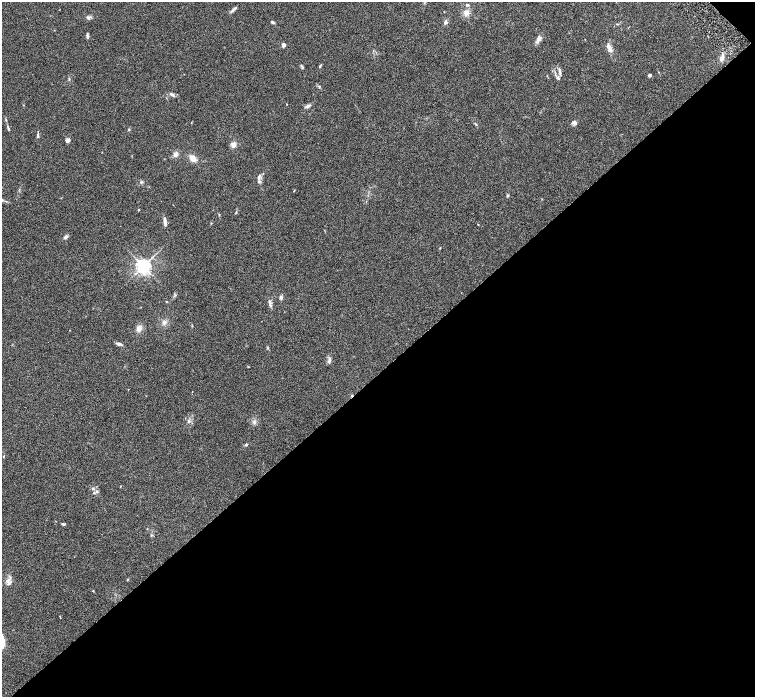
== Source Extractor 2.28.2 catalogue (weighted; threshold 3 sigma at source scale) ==
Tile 12 of 4 x 4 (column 4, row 3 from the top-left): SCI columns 4521-6026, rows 1695-3084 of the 6028 x 6026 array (HDU 1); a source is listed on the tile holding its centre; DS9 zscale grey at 2 x 2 block average (1 PNG px = mean of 2 x 2 image px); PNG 757 x 699 px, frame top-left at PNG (2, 2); no overlay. Shown black and unused: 47% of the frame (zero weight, under 3 of 6 exposures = <1% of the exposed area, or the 3 px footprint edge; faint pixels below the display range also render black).
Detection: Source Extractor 2.28.2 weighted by HDU 2 'WHT'; one run over the whole footprint, this tile lists its part. Background 0.0444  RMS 0.0034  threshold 0.0139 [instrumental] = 3 sigma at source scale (4.09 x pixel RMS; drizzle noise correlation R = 1.36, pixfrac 0.8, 0.05/0.05 arcsec/px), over >= 5 px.
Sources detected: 67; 1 cosmic-ray / hot-pixel residue — not listed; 2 inside a brighter listed object's ellipse — not listed separately; the other 64 listed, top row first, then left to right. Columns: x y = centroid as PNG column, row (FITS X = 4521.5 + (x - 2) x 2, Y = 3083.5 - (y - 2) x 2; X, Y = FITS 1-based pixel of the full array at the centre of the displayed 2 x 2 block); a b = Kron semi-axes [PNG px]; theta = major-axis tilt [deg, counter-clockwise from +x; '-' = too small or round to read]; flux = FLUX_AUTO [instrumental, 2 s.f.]
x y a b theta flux
467 5 4 3 - 1.1
233 10 11 2 42 1.6
466 13 7 6 - 3.8
88 17 5 3 - 1
272 22 4 3 - 1.1
445 22 4 3 - 1.9
617 24 3 2 - 0.44
87 36 6 3 -70 1.1
538 39 7 5 46 3.2
283 45 2 2 - 8.5
609 48 11 4 -66 4.2
722 59 7 6 - 3.1
320 66 5 2 - 0.8
302 67 5 3 - 0.83
560 70 5 4 - 1.2
649 75 3 3 - 1.5
558 78 5 3 - 1.1
319 86 3 3 - 0.61
172 94 8 3 -31 1.6
286 104 3 2 - 0.29
308 106 6 4 26 1.7
575 123 6 5 - 1.9
476 124 4 2 - 0.71
8 127 8 2 -74 1.1
129 129 3 2 - 0.46
38 136 4 3 - 1.1
68 141 5 4 - 2.6
233 145 5 4 - 3.9
175 154 3 3 - 4.7
193 158 7 5 -42 5
258 177 4 4 - 1.3
141 182 5 3 - 0.92
258 182 3 3 - 0.77
294 191 3 2 - 0.42
508 195 3 3 - 0.85
2 200 6 2 -26 1.1
138 210 2 2 - 0.56
236 212 4 2 - 0.53
219 215 3 2 - 0.43
165 221 9 3 -84 3.5
66 237 6 4 25 1.6
143 266 4 4 - 320
281 297 5 4 - 1.6
167 302 3 2 - 0.38
270 304 8 4 -89 1.8
164 322 5 5 - 2.2
139 328 6 5 - 3.6
119 344 7 3 -19 2.2
267 348 4 3 - 0.61
329 360 9 4 84 2
128 389 2 2 - 0.27
189 421 4 4 - 1.5
254 421 5 4 - 1.3
246 444 3 3 - 1
4 456 3 2 - 0.38
93 489 4 3 - 0.92
97 491 4 3 - 0.96
94 493 3 3 - 0.54
63 524 4 3 - 1
151 535 3 2 - 0.49
127 579 4 2 - 0.5
8 581 8 5 52 2.9
93 591 3 2 - 0.43
60 618 2 2 - 0.2
Isophote crosses this tile's border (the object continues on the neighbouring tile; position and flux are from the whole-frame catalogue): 1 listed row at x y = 2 200
Diffuse or blended objects may show on this block-average render without a row.